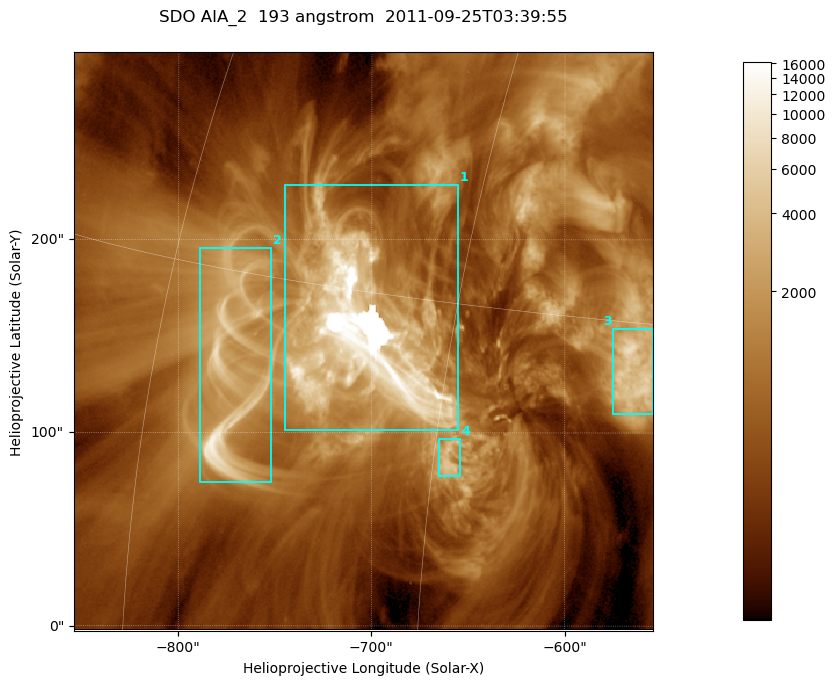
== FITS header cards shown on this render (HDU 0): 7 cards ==
TELESCOP= 'SDO     '           /
INSTRUME= 'AIA_2   '           /
WAVELNTH=                  193 /
WAVEUNIT= 'angstrom'           /
DATE-OBS= '2011-09-25T03:39:55.84' /
CTYPE1  = 'HPLN-TAN'           /
CTYPE2  = 'HPLT-TAN'           /

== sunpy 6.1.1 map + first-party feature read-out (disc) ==
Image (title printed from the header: SDO AIA_2  193 angstrom  2011-09-25T03:39:55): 499 x 499 px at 0.601 arcsec/px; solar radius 957 arcsec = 1592 px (partial field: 3.1% of the solar disc is inside the frame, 100% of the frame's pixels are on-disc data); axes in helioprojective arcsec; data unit not stated in the header (colour bar unlabelled)
Orientation: roll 0.0577 deg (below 1 deg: not rotated)
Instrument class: DISC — disc imager (sunpy class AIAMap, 193 A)
Bright regions (active regions / flare kernels): reference = the on-disc median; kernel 5 px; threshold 5 sigma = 2259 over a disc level ~669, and >= 1.15x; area >= 249 px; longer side >= 6 px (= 3.6 arcsec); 4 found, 4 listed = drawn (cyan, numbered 1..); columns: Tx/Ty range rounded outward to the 2 arcsec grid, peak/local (2 s.f.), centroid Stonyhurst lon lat
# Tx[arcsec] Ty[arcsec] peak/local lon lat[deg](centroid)
1 -746..-654 100..230 25 -49 +14
2 -790..-752 74..196 17 -55 +12
3 -576..-554 110..154 11 -37 +13
4 -666..-654 76..98 6.8 -44 +10